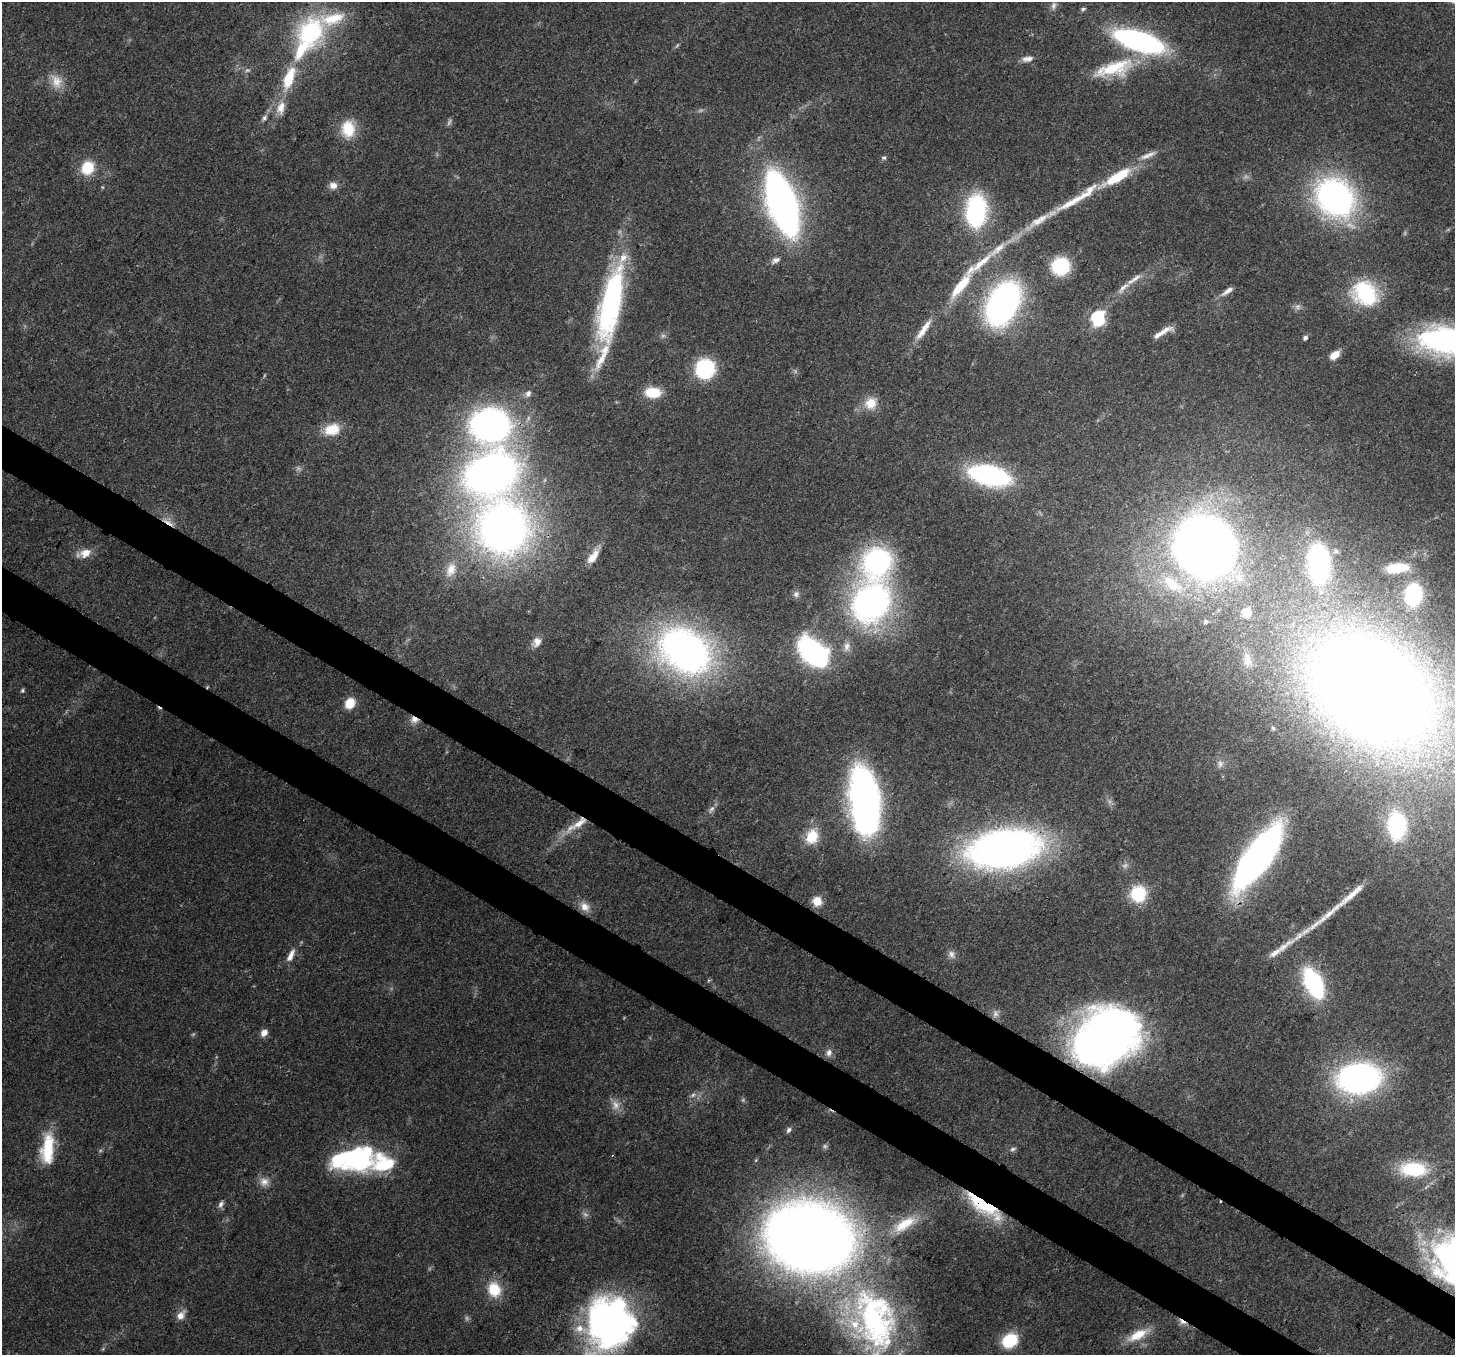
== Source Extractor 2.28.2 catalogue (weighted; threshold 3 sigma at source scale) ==
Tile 6 of 4 x 4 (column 2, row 2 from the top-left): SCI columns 1530-2982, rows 3063-4415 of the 5960 x 6058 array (HDU 1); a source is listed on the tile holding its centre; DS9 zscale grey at full resolution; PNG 1457 x 1357 px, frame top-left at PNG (2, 2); no overlay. Shown black and unused: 6% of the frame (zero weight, under 3 of 4 exposures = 8% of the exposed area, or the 3 px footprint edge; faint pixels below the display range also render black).
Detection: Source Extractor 2.28.2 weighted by HDU 2 'WHT'; one run over the whole footprint, this tile lists its part. Background 0.0595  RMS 0.0035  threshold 0.0158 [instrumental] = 3 sigma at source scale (4.5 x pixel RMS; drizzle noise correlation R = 1.50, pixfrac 1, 0.0396/0.0396 arcsec/px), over >= 5 px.
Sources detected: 145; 14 too faint to see at this stretch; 4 inside a brighter object's white glare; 3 cosmic-ray / hot-pixel residue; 4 long thin detections or spike segments (spike, bleed or trail) — not listed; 10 inside a brighter listed object's ellipse — not listed separately; the other 110 listed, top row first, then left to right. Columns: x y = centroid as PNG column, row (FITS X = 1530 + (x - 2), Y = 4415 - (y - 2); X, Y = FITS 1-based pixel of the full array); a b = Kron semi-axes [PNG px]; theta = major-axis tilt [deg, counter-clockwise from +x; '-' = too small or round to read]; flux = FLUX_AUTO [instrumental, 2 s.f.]
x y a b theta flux
1054 6 12 7 82 1.7
1083 9 7 4 11 0.63
311 32 36 32 81 44
1139 41 41 15 -17 98
677 45 7 4 45 0.56
1028 59 16 7 7 2.3
1114 68 55 19 15 20
247 70 8 5 19 0.92
289 78 25 10 70 14
56 81 22 14 -66 5.8
281 108 21 11 76 5.5
264 118 9 6 58 1.2
348 129 20 16 -88 11
1148 155 26 6 23 3.2
884 158 7 5 4 0.7
87 168 13 12 - 12
1115 178 32 11 30 15
333 186 11 10 - 2.4
102 187 5 3 - 0.36
1335 197 36 30 -46 110
1072 202 50 9 29 11
782 203 44 18 -71 240
976 211 30 18 86 53
998 249 34 9 41 7.9
775 260 13 7 26 1.8
1061 266 14 14 - 26
971 269 20 8 54 3.9
1123 288 21 7 43 3.3
958 289 20 10 55 8.7
1228 291 15 5 35 2.4
1365 293 27 22 -47 32
609 303 88 24 76 73
1003 303 30 19 62 170
1098 318 15 12 -80 21
923 330 35 8 55 5.8
1165 330 22 7 23 3.3
1305 338 5 4 - 1.1
1445 342 64 35 -19 73
1334 355 11 7 37 4.1
705 369 14 14 - 38
653 392 17 11 -3 9.9
528 394 9 7 62 1.7
871 403 16 15 - 6.1
490 425 41 38 -6 110
332 429 19 14 17 9
490 473 46 36 23 200
989 475 39 18 -13 61
168 522 20 5 -33 2.8
503 528 42 40 -69 240
1204 547 48 44 -43 360
1336 551 7 5 12 0.71
85 553 19 10 15 4.9
593 557 20 8 54 4.4
877 561 31 28 58 64
1319 563 24 13 -90 72
1397 568 22 9 5 10
451 570 23 14 67 6.8
1172 584 34 17 -38 19
796 594 9 7 54 1.2
1413 594 14 9 81 45
871 602 38 33 65 120
1247 612 10 10 - 2.9
1206 622 6 5 - 0.83
537 642 14 11 52 3.2
847 646 15 9 74 2.6
685 650 47 35 -34 190
813 652 22 14 -43 99
1247 660 20 10 -84 3.5
22 690 5 5 - 0.56
1371 690 100 71 -36 840
350 703 10 9 - 7.7
414 720 11 9 -16 2.7
1273 728 6 5 - 0.6
1220 764 11 8 85 1.9
865 802 60 26 -84 150
711 809 13 6 54 1.5
577 824 38 9 33 8.3
1397 825 25 16 -89 28
812 836 22 16 67 9.6
1004 848 52 28 9 250
1258 857 55 18 55 200
1138 894 15 15 - 18
1352 894 47 7 42 6.2
817 901 9 8 - 5.9
585 907 15 12 -38 3.6
951 954 11 9 89 1.9
291 955 19 7 64 3.1
1314 983 24 12 -64 54
995 1014 11 8 88 1.8
264 1033 8 6 45 2.8
1105 1039 51 39 34 280
829 1053 11 8 79 1.9
1359 1078 28 20 4 150
615 1105 14 11 -76 3.4
789 1130 8 6 64 1.1
47 1149 36 14 85 17
1012 1149 8 5 38 0.89
358 1160 34 30 24 40
1413 1169 31 16 -3 20
264 1182 13 12 - 3.2
221 1204 10 6 68 1.4
981 1204 43 14 -34 26
904 1224 39 14 30 12
809 1237 74 58 -11 490
494 1289 18 15 -75 10
181 1315 13 8 48 2.9
876 1320 92 56 -77 100
609 1323 42 40 -28 170
1138 1335 29 11 27 8.1
1010 1340 15 13 34 15
Overlapping masked pixels (flux is a lower limit): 9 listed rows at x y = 1445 342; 490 473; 168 522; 414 720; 577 824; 1004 848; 1105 1039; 981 1204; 876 1320
Isophote crosses this tile's border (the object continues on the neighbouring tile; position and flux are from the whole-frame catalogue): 4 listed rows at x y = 1445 342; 1371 690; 876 1320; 609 1323